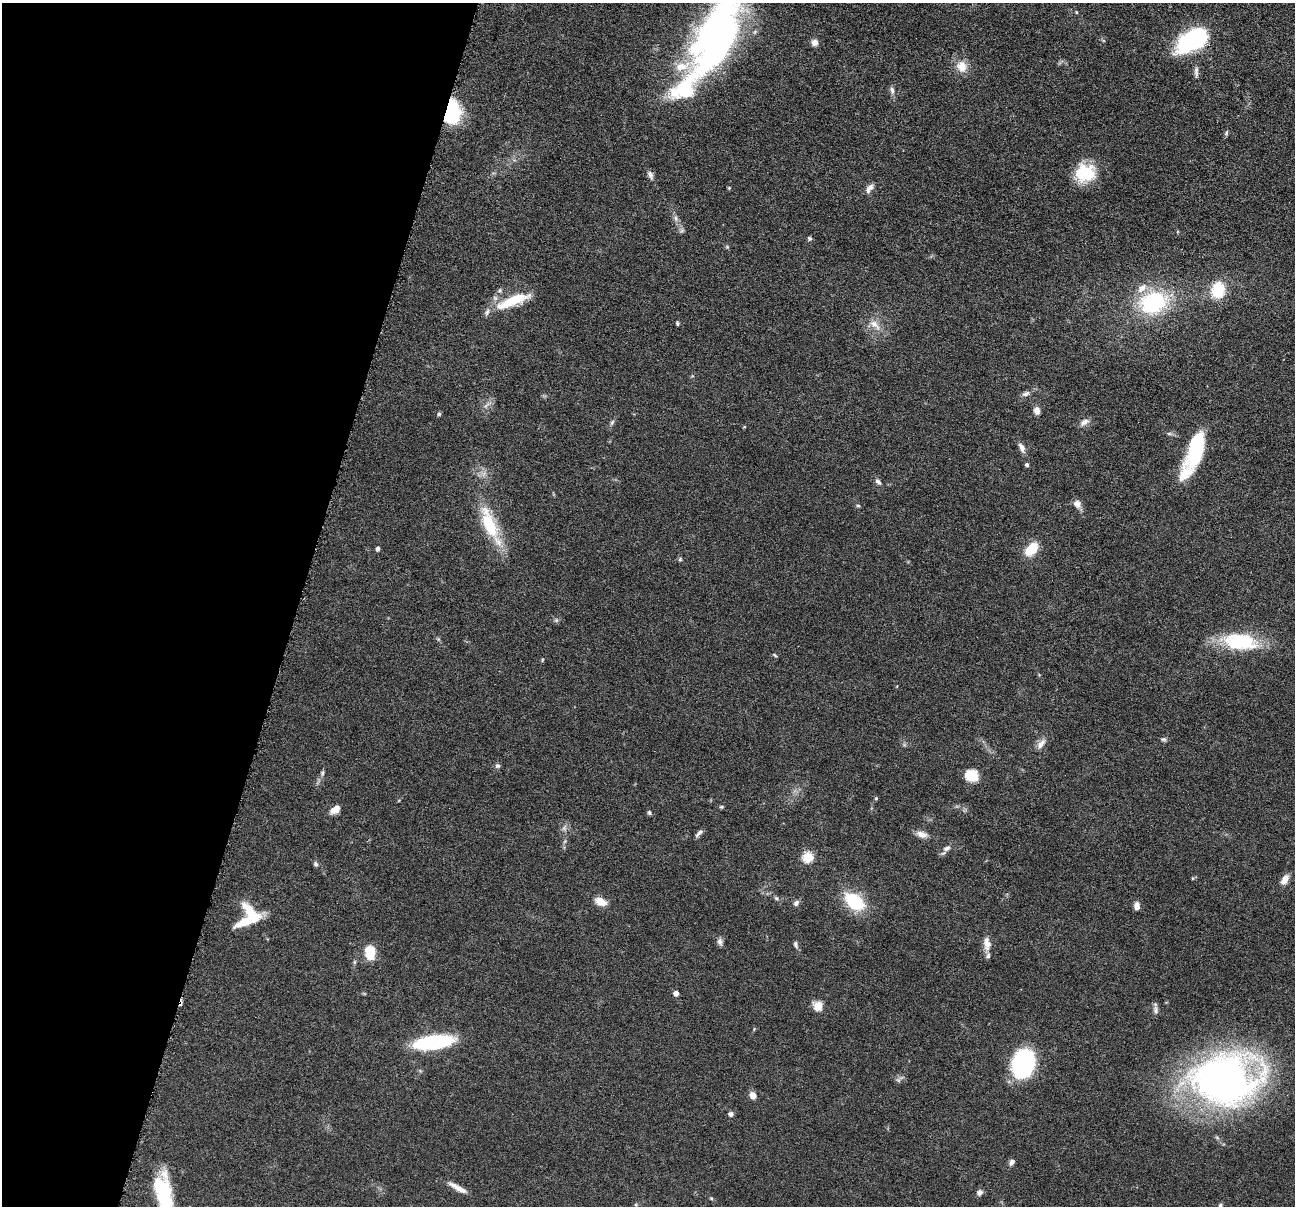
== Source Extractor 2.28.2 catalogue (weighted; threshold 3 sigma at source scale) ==
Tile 9 of 4 x 4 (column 1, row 3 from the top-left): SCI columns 5-1297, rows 1459-2662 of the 5182 x 5200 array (HDU 1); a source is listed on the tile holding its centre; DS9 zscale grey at full resolution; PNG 1297 x 1208 px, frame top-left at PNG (2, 3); no overlay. Shown black and unused: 23% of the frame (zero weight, under 4 of 8 exposures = <1% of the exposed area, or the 3 px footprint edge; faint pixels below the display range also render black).
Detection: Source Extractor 2.28.2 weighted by HDU 2 'WHT'; one run over the whole footprint, this tile lists its part. Background 0.0362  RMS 0.0035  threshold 0.0142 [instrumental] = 3 sigma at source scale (4.09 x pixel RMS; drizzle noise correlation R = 1.36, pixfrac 0.8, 0.05/0.05 arcsec/px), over >= 5 px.
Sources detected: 89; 3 inside a brighter object's white glare — not listed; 4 inside a brighter listed object's ellipse — not listed separately; the other 82 listed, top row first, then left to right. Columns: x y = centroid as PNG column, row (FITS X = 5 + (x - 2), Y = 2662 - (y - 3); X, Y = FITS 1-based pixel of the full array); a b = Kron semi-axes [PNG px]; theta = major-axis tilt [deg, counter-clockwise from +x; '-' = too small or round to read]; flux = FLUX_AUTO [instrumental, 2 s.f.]
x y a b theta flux
1076 12 5 3 - 0.29
717 37 58 40 69 120
1191 40 32 17 29 41
814 42 8 7 - 1.6
962 66 16 13 -73 4.2
1196 72 18 5 -89 1.4
685 87 148 45 59 59
892 90 10 5 -84 1.1
452 112 23 15 88 25
1226 133 6 5 - 0.53
1085 173 23 19 16 14
729 188 5 4 - 0.36
869 188 15 7 56 1.6
676 218 9 4 -81 0.93
810 239 5 5 - 0.69
1218 290 16 13 86 11
513 301 46 11 21 11
1153 303 27 21 19 31
677 323 4 4 - 0.49
875 325 19 9 -42 3.4
1026 394 11 6 22 1.2
486 405 11 3 35 0.76
1037 411 10 7 -79 1.6
439 414 6 5 - 0.46
612 422 8 5 62 0.72
1084 422 13 7 30 1.7
1022 448 12 6 -68 1.7
1196 453 22 18 66 14
1027 465 5 5 - 0.61
1185 474 42 18 61 9
878 482 10 6 -45 0.96
1077 504 10 8 -50 2.2
858 506 6 4 -1 0.41
489 524 40 14 -69 18
377 549 5 4 - 0.78
1031 549 14 9 48 8.8
680 559 5 5 - 0.5
556 620 6 5 - 0.57
1240 642 43 19 -6 22
775 655 7 2 -45 0.32
542 660 5 3 - 0.31
1164 739 7 5 0 0.67
1041 744 14 7 49 2
497 766 7 6 - 0.73
322 773 8 5 81 0.69
972 776 12 10 -14 7.6
876 798 5 4 - 0.44
721 807 6 4 -18 0.46
335 810 12 7 37 2.7
649 813 6 5 - 0.61
564 828 9 5 61 1.1
699 833 12 5 44 1.1
922 834 15 8 -14 2.2
946 848 10 7 24 1.4
808 857 5 5 - 23
316 864 6 5 - 0.7
1285 879 13 8 58 2.3
776 898 7 5 -27 0.67
601 901 15 9 -24 3.2
854 901 16 10 -38 21
796 903 8 6 48 1.1
1137 906 9 6 87 1.7
250 916 27 22 -76 11
720 942 9 7 -77 1.2
796 944 9 6 -74 0.88
987 944 18 9 -86 3
370 952 17 12 -86 6.2
676 993 4 4 - 2.1
818 1006 10 9 - 3.9
1156 1010 12 7 -83 1.2
434 1042 32 10 8 38
1023 1063 18 14 73 61
898 1080 8 4 -45 0.68
1224 1080 63 48 2 180
753 1095 7 7 - 2.2
731 1114 6 5 - 0.95
1012 1162 9 6 57 1.1
162 1188 36 23 -87 16
458 1188 24 6 -29 3
980 1193 8 7 - 1.2
711 1198 6 4 -19 0.37
1220 1205 6 5 - 0.65
Overlapping masked pixels (flux is a lower limit): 1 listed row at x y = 452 112
Isophote crosses this tile's border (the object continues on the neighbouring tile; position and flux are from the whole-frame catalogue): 2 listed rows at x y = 717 37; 1220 1205